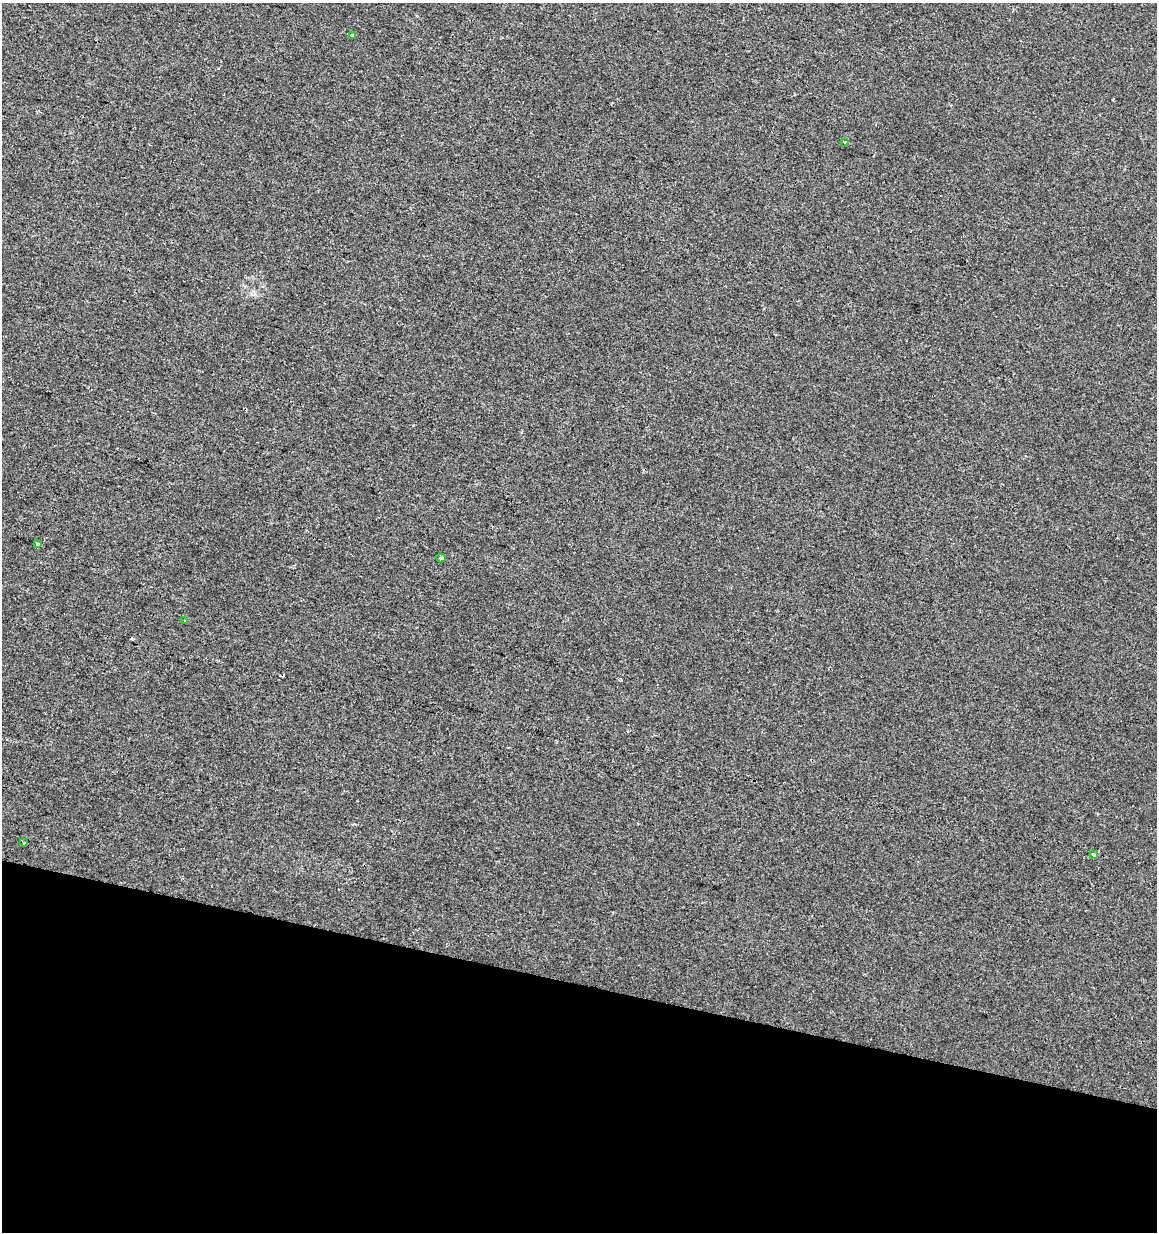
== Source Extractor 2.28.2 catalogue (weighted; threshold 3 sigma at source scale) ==
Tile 15 of 4 x 4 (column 3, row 4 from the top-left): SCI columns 2596-3750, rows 1-1230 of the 5130 x 4927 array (HDU 1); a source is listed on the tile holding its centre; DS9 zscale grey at full resolution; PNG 1159 x 1234 px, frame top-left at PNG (2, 3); each listed source drawn as its Kron ellipse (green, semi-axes under 4 px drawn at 4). Shown black and unused: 20% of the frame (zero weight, under 2 of 3 exposures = <1% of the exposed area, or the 3 px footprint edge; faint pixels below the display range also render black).
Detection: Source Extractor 2.28.2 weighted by HDU 2 'WHT'; one run over the whole footprint, this tile lists its part. Background 2.04e-04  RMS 0.0042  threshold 0.019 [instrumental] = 3 sigma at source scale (4.5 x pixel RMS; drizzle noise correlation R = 1.50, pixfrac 1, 0.0396/0.0396 arcsec/px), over >= 5 px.
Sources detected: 8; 1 cosmic-ray / hot-pixel residue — neither listed nor drawn; the other 7 listed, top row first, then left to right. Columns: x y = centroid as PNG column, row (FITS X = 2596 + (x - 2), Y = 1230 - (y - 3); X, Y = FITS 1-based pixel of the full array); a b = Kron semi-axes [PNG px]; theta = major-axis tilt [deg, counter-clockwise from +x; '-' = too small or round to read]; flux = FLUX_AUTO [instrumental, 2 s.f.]
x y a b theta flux
353 35 3 3 - 8.7
845 142 3 3 - 0.36
38 544 4 3 - 0.87
441 558 5 3 - 0.86
185 621 3 2 - 0.31
24 843 3 2 - 0.41
1094 855 4 3 - 2.5